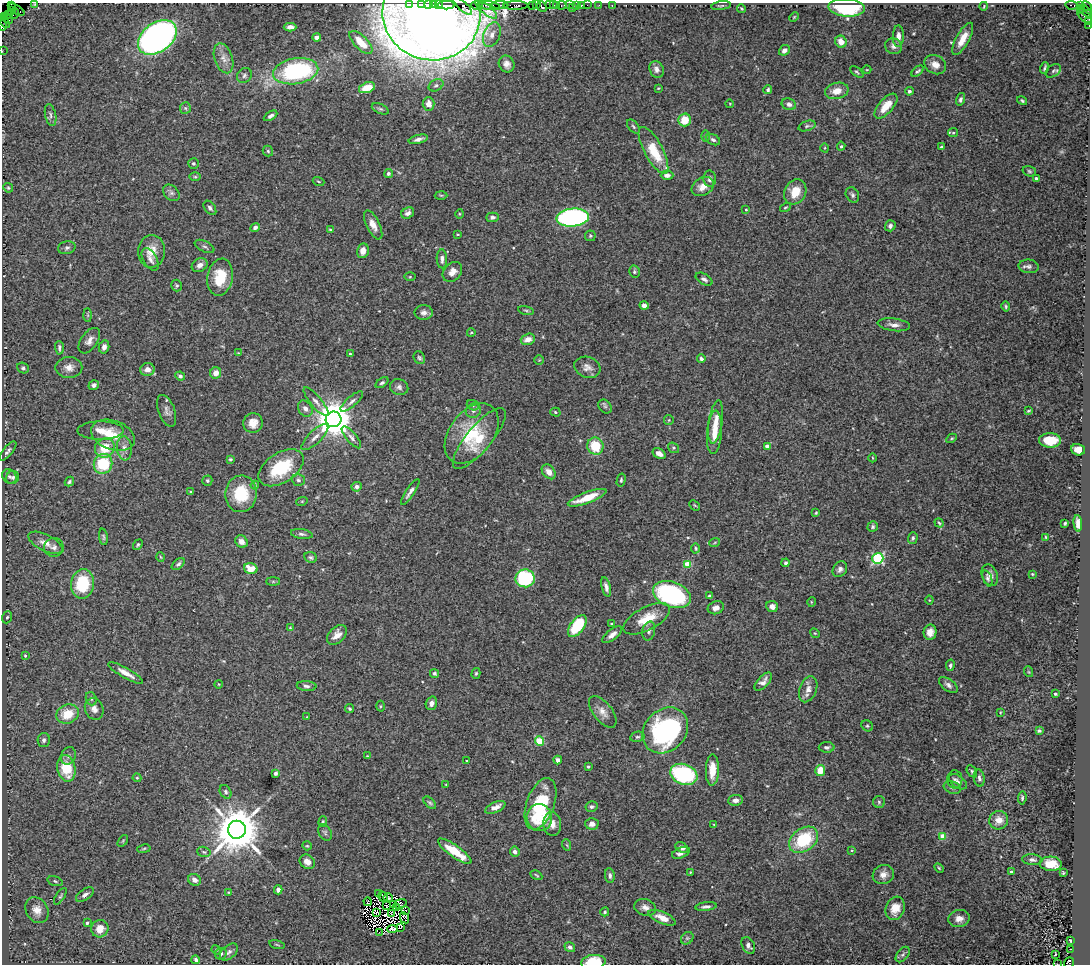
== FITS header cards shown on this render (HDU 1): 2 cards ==
NAXIS1  =                 1088
NAXIS2  =                  962

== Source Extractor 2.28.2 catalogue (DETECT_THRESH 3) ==
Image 1088 x 962 px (HDU 1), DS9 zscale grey, 1 PNG px = 1 image px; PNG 1092 x 966 px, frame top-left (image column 1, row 962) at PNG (2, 3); each listed source drawn as its Kron ellipse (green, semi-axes under 4 px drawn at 4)
Background 1.02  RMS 0.031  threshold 0.0931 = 3 sigma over >= 5 px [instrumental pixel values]
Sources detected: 400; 11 with non-positive FLUX_AUTO (blend fragments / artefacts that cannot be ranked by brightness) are neither listed nor drawn; the other 389 listed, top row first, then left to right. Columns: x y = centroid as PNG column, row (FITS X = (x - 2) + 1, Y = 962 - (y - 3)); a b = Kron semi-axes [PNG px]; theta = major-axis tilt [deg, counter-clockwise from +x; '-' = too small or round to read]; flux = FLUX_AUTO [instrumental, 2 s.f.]
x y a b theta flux
34 4 3 2 - 0.95
410 4 3 3 - 76
421 4 3 2 - 110
428 4 3 3 - 160
434 4 3 3 - 190
438 4 3 2 - 160
446 5 9 3 0 130
477 5 5 4 - 44
500 5 8 3 -1 230
516 5 12 3 0 350
532 5 3 2 - 48
536 5 3 2 - 59
550 5 3 2 - 85
553 5 3 2 - 47
557 5 2 2 - 46
562 5 5 3 - 120
569 5 2 2 - 14
576 5 3 3 - 110
581 5 3 3 - 65
587 5 2 2 - 31
599 5 2 2 - 13
1071 5 6 3 -8 110
1080 5 3 2 - 13
11 6 4 3 - 86
463 6 12 4 -42 110
489 6 11 3 -10 200
542 6 6 3 -49 110
612 6 3 2 - 34
721 6 10 3 8 2.9
984 6 4 2 - 1.5
1087 6 5 3 - 79
572 7 3 2 - 13
741 8 4 3 - 1.8
847 8 18 8 -4 140
486 9 13 5 -39 180
17 10 9 3 -30 67
11 11 3 3 - 250
1080 11 4 2 - 36
1085 11 8 4 -46 170
15 13 5 3 - 600
431 14 49 46 -14 5000
9 15 4 3 - 51
1085 16 9 4 -41 400
5 17 4 2 - 50
794 17 5 3 - 1.9
8 19 5 2 - 74
4 21 8 3 -59 70
1089 22 4 3 - 47
3 25 5 2 - 85
1089 26 3 2 - 42
290 27 6 4 0 9.5
492 35 13 8 70 16
898 36 11 5 90 13
157 37 21 14 36 930
317 37 4 4 - 8.7
963 39 18 6 61 28
361 42 15 6 -45 41
841 42 6 5 - 19
893 46 9 7 -20 8.4
784 50 6 5 - 9.4
2 51 2 2 - 13
223 58 15 9 -70 18
507 64 9 7 -60 11
935 65 11 9 -30 16
1045 68 6 3 72 4
657 69 9 7 -67 11
867 70 4 3 - 1.6
296 71 23 13 9 280
918 71 7 3 41 3.7
1053 71 8 5 37 5.3
857 72 8 4 -38 3.3
244 75 8 7 - 6.1
436 85 8 5 28 5.2
367 88 8 5 18 37
658 88 3 2 - 1.8
768 90 4 4 - 3.5
837 91 12 8 13 24
909 91 4 4 - 4.3
960 99 6 4 76 5.2
1022 101 5 4 - 3.4
428 104 7 6 - 16
730 104 4 3 - 1.4
789 104 7 5 -22 8.6
886 106 15 7 49 37
185 108 6 5 - 4.3
380 109 9 5 -24 4.7
51 115 11 5 -78 6.8
270 116 7 4 31 5.8
685 120 6 6 - 46
633 126 8 4 -52 3.8
807 126 9 5 18 4.2
953 133 5 4 - 2.6
705 136 6 4 -89 2.8
418 139 10 4 14 8
713 140 7 5 -26 5.4
841 146 4 4 - 2.8
941 147 3 3 - 2.3
825 148 4 3 - 1.7
653 150 26 9 -62 66
268 151 5 5 - 3.4
193 163 5 5 - 3.3
1029 171 7 5 -18 3.7
388 173 5 4 - 4.5
667 175 6 4 2 8.4
195 177 6 4 -1 2.8
1036 178 3 3 - 5.4
710 179 8 6 -86 9.5
318 182 6 3 -19 2.1
703 187 12 9 31 19
8 188 5 4 - 3
795 192 13 10 62 38
171 193 9 7 -44 6.9
441 195 6 4 -1 3
852 195 8 6 -59 5.1
785 207 6 3 35 2.5
210 208 8 5 -53 5.4
746 209 3 3 - 2.1
408 213 7 5 27 7.6
459 214 5 3 - 1.9
492 217 6 4 1 5.3
573 218 16 9 4 650
373 225 16 6 -64 17
890 226 5 5 - 6.7
255 228 5 4 - 7.7
330 230 4 3 - 2.1
458 234 3 2 - 1.7
590 236 5 5 - 3.2
205 246 10 5 -26 5.2
67 248 9 6 13 5.5
152 251 16 13 87 30
363 251 7 6 - 17
150 259 12 6 -60 10
442 259 9 5 -88 7.9
200 265 8 6 29 12
1029 266 10 7 -5 7.1
452 272 11 8 48 16
634 272 6 5 - 3.8
220 277 19 12 80 59
410 277 5 4 - 2.1
704 279 9 5 -30 7.1
177 285 6 5 - 3.3
644 305 4 4 - 12
1006 306 5 4 - 3.2
526 310 8 3 -11 2.9
424 313 9 7 -1 9.3
88 315 7 4 -89 2.9
894 325 16 6 -7 13
471 333 4 3 - 1.7
528 339 7 5 20 19
89 341 14 8 55 13
104 347 6 5 - 8.8
59 348 7 3 -89 4.4
238 353 4 3 - 1.6
350 354 3 3 - 3
419 358 7 5 -58 4.2
701 359 4 4 - 5.2
539 360 4 4 - 2.1
69 367 13 10 0 17
587 367 13 10 -20 14
23 368 6 5 - 4.1
147 369 7 6 - 14
216 373 6 5 - 17
180 376 5 4 - 5.6
382 383 7 4 36 4.3
94 385 5 4 - 8
399 387 9 8 - 7.8
352 401 14 5 41 8.4
316 402 18 5 -50 10
473 405 6 5 - 3.6
605 406 8 6 -53 4
305 409 8 6 -57 8.6
167 411 17 8 -70 11
473 411 8 7 - 6.9
1028 411 3 2 - 2.3
555 412 5 4 - 3
334 419 8 8 - 5800
669 420 5 4 - 2.3
716 422 22 7 82 25
253 423 10 9 - 20
100 431 23 9 0 30
714 432 22 7 86 32
472 433 34 22 53 110
113 435 23 14 -20 46
315 437 17 6 44 14
351 437 14 5 -49 8.7
479 438 38 12 50 61
952 438 5 3 - 2.2
1050 440 11 7 -2 46
595 446 8 8 - 64
767 446 4 4 - 14
105 448 10 9 - 47
124 448 12 7 -84 13
673 448 6 4 -37 3.1
1078 450 7 5 -18 17
8 451 12 4 50 6.7
659 454 7 5 -33 13
872 458 4 3 - 1.7
230 459 3 3 - 2.7
103 464 10 9 - 98
281 468 25 15 33 110
549 472 8 6 -51 16
9 477 8 6 -48 6.5
13 477 6 6 - 5
298 480 7 5 -16 5.2
621 480 7 4 76 3.4
207 481 5 5 - 3.4
69 482 5 4 - 4
255 485 4 4 - 2.5
357 487 5 5 - 7.7
191 492 3 3 - 3.1
410 492 15 4 56 9.8
241 494 18 16 83 75
587 498 20 5 20 43
302 501 6 3 18 2.1
695 505 6 3 -44 2.3
816 513 4 3 - 2.3
939 523 5 3 - 2.6
1065 523 3 3 - 3.6
1078 523 8 4 -84 12
873 527 5 5 - 4
302 534 11 4 -9 5.6
103 537 8 3 -82 3.5
1045 537 4 2 - 1.7
913 538 6 4 73 4.3
241 541 7 5 -43 12
715 542 5 3 - 2.1
45 543 18 8 -27 21
138 545 6 4 51 3
54 547 10 9 - 11
696 548 5 4 - 2.8
160 557 5 3 - 1.8
310 557 6 5 - 4.4
878 558 5 5 - 260
786 563 4 4 - 4
178 564 7 4 40 4.6
688 564 4 4 - 57
251 568 7 5 -16 32
840 569 8 6 52 7.4
1032 574 3 2 - 1.7
990 575 11 7 -67 9.4
525 578 9 9 - 190
987 578 8 4 -69 4.8
273 581 7 4 0 3.1
82 584 14 11 82 110
606 587 10 4 -75 8.5
672 595 20 12 -20 350
710 596 4 3 - 4.8
929 600 4 4 - 2.1
811 602 5 3 - 1.9
772 607 6 5 - 10
716 608 8 6 22 11
7 617 6 4 70 3.5
647 619 25 11 27 50
612 624 4 3 - 2.7
577 626 13 6 54 110
290 628 4 3 - 1.6
649 631 10 6 76 6.7
930 632 7 6 - 16
815 633 5 4 - 2.4
337 635 12 7 44 16
612 635 12 5 38 11
25 655 3 3 - 3.1
950 665 5 4 - 4.1
1029 672 5 3 - 1.9
126 673 20 5 -30 19
434 673 5 4 - 3.5
476 673 5 4 - 3.2
763 682 11 5 47 11
218 684 4 3 - 1.5
948 685 11 5 -37 8.1
307 686 10 5 -4 6.3
808 689 13 8 70 15
1055 694 3 2 - 2.2
91 699 7 5 -70 4.6
431 703 7 5 71 9.3
380 706 5 3 - 2
94 709 11 9 -70 13
350 709 4 3 - 3.7
603 712 19 9 -52 18
1000 712 4 2 - 1.6
67 714 11 9 19 47
307 717 3 2 - 1.3
867 726 6 5 - 3.2
665 730 25 20 45 340
1039 731 4 3 - 3.4
637 737 7 5 13 3.8
44 740 7 6 - 5.6
540 741 5 4 - 86
827 747 8 5 0 5.5
68 756 9 7 64 7.1
367 756 4 3 - 1.6
558 760 4 4 - 7.7
466 761 3 2 - 1.5
588 767 3 3 - 3.2
66 768 13 9 -78 65
712 770 15 6 88 35
820 770 5 5 - 36
972 771 6 4 -57 3.5
275 773 4 3 - 4.5
684 774 14 10 -21 210
137 778 4 4 - 2.4
979 778 9 5 -82 7.1
955 779 9 7 -89 7.1
958 782 10 6 -35 7.2
446 785 3 2 - 1.6
952 788 9 6 -16 5.6
226 792 7 5 -59 5.4
1022 798 7 4 85 3.5
735 800 7 5 5 10
879 802 6 6 - 3.6
430 803 7 4 -43 3.7
540 804 27 14 70 140
495 807 11 5 24 15
591 807 6 5 - 4.4
539 818 13 12 - 55
999 820 10 9 - 21
323 822 5 4 - 2.7
552 824 12 9 -86 19
592 824 7 5 -1 10
714 824 4 3 - 1.5
237 830 9 9 - 10000
325 832 9 6 -58 5
943 837 4 4 - 44
804 840 16 11 38 110
123 841 6 3 54 2.4
567 845 6 3 -71 2.3
307 846 5 4 - 2
682 848 7 5 -35 8.6
144 849 7 3 10 2.6
852 850 4 3 - 1.8
455 851 20 6 -36 58
204 852 7 5 -18 3.7
515 852 5 4 - 7
681 853 9 5 22 9.2
1032 860 10 5 -5 6.2
307 862 8 6 -34 14
1051 864 11 7 -4 34
939 868 6 3 -45 2.6
690 872 3 3 - 1.7
1011 872 4 3 - 3.1
1063 873 3 3 - 2
536 875 6 3 -28 2.3
610 875 7 5 -81 6
883 875 11 9 19 15
195 880 7 5 -36 12
55 881 8 4 -16 3.9
278 890 4 4 - 8.7
228 892 3 2 - 1.4
379 894 2 2 - 1.1
85 895 10 5 34 7.8
60 896 9 4 58 3.6
383 897 5 2 - 2.2
388 898 4 3 - 2.9
368 902 4 3 - 4.8
394 904 3 2 - 3
400 904 6 2 20 2.3
386 906 2 2 - 0.57
396 907 4 2 - 1.2
645 907 11 8 -16 11
706 907 11 4 6 6.4
895 908 12 9 70 27
37 910 13 10 -59 22
405 910 3 2 - 2.8
605 912 4 4 - 3.1
376 913 4 2 - 0.94
392 913 3 2 - 1.3
404 918 6 3 -63 1.1
662 918 14 6 -23 18
959 918 11 8 10 17
87 923 3 3 - 3.4
400 928 3 2 - 2.3
100 929 9 8 - 28
392 929 5 3 - 2
379 932 3 2 - 5.8
687 938 7 5 44 3.8
1070 940 3 2 - 2
277 945 8 2 -15 2.1
748 945 9 6 -61 9.2
570 947 5 5 - 5.4
1071 949 2 2 - 1.1
216 950 5 4 - 2.7
229 952 10 6 40 7.7
221 954 6 5 - 5.4
1055 954 3 2 - 1.6
903 955 9 5 52 5.2
196 960 4 4 - 5.7
593 962 12 7 6 55
1069 962 5 5 - 680
1057 964 2 2 - 5.4
At the frame edge (FLAGS 8, measured only in part): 15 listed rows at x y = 34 4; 410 4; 421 4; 428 4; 434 4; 438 4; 11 6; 1085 16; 1089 22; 3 25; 1089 26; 2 51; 593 962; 1069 962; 1057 964
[11 non-positive-flux detections neither listed nor drawn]